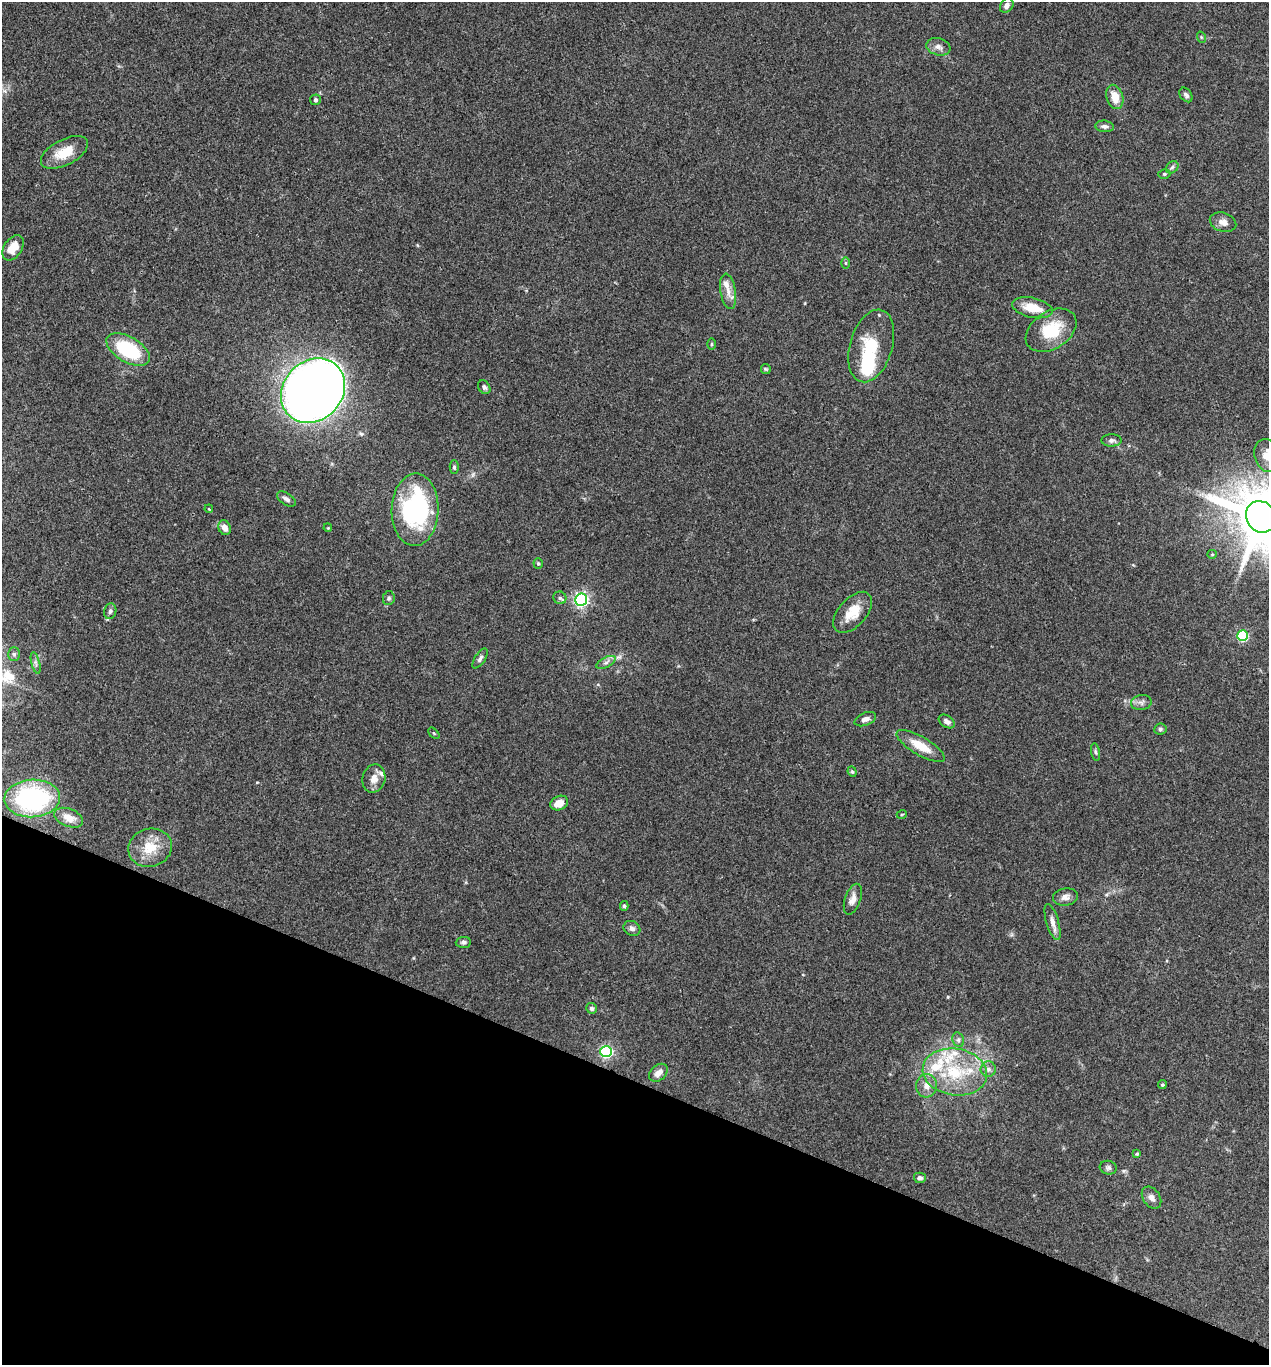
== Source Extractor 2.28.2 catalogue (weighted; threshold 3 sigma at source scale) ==
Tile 15 of 4 x 4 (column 3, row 4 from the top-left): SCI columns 2670-3936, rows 6-1368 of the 5470 x 5459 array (HDU 1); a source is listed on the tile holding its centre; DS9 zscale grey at full resolution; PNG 1271 x 1367 px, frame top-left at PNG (2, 2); each listed source drawn as its Kron ellipse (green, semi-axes under 4 px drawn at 4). Shown black and unused: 21% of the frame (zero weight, under 3 of 4 exposures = <1% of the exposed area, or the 3 px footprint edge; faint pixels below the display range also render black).
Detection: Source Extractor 2.28.2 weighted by HDU 2 'WHT'; one run over the whole footprint, this tile lists its part. Background 0.0779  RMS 0.0059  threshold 0.0268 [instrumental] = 3 sigma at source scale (4.5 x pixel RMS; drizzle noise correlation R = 1.50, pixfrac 1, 0.05/0.05 arcsec/px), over >= 5 px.
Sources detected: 83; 2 inside a brighter object's white glare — neither listed nor drawn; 6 inside a brighter listed object's ellipse — not listed separately; the other 75 listed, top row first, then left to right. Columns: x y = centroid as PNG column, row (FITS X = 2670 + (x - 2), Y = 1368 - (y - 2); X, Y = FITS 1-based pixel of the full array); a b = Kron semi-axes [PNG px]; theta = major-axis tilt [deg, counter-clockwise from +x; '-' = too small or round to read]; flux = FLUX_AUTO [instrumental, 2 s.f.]
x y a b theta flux
1007 5 8 6 56 2.5
1201 37 5 3 - 0.57
938 47 12 8 -16 3.3
1186 95 8 5 -53 1.8
1115 97 12 8 -75 8.3
315 100 5 5 - 1.1
1104 126 9 5 -6 2
64 152 26 13 27 12
1172 167 7 5 44 1.3
1164 174 6 5 - 0.96
1223 222 13 9 -18 3.8
13 248 14 9 57 8.2
845 263 6 4 -89 0.83
728 291 18 7 -81 5
1032 308 20 10 -12 12
1051 330 27 18 33 22
712 344 5 3 - 0.59
871 346 37 21 73 26
128 350 24 12 -30 42
766 369 5 5 - 0.71
484 387 7 5 -55 1.6
313 391 35 29 46 730
1111 440 10 6 0 1.8
1267 455 17 12 -74 9.2
454 467 7 4 89 1.1
286 499 10 5 -32 2
209 509 4 3 - 0.44
415 510 36 23 89 91
1261 517 16 14 -61 4700
225 528 7 6 - 4.4
328 528 4 3 - 0.5
1212 554 5 4 - 0.69
538 564 5 4 - 0.75
389 598 7 6 - 1.3
560 598 6 6 - 1.4
581 600 6 6 - 140
110 611 8 6 73 1.6
853 612 24 14 48 12
1243 636 5 5 - 52
14 654 7 5 -88 1.3
480 658 11 5 56 1.7
606 662 10 5 28 2
36 663 11 3 -75 1.5
1141 703 10 7 10 2.5
865 719 11 6 22 2.6
947 721 9 6 -34 2.6
1160 729 6 5 - 1.3
434 733 7 2 -45 0.55
921 746 27 9 -30 11
1095 752 9 3 -79 1
852 772 5 4 - 0.9
374 778 14 11 76 5
32 798 28 19 3 81
559 803 9 7 25 5.9
902 814 5 3 - 0.45
69 818 15 9 -22 5.4
150 848 22 19 16 15
1065 897 12 8 9 3.1
853 899 16 8 71 4.2
624 906 5 4 - 0.76
1052 922 19 6 -74 4
632 928 9 7 -30 2.3
463 942 8 5 4 1.3
592 1008 5 5 - 1.4
958 1040 7 5 -70 1.5
606 1051 6 5 - 93
988 1069 8 7 - 2.2
955 1072 32 23 -9 35
658 1073 10 7 42 3.8
1162 1085 4 4 - 0.9
927 1086 11 10 - 4.8
1137 1154 4 3 - 0.79
1108 1168 8 6 -16 1.6
920 1178 6 5 - 1.9
1152 1198 12 8 -55 3.3
Isophote crosses this tile's border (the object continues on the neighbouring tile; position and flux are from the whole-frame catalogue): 2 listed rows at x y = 1267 455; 1261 517